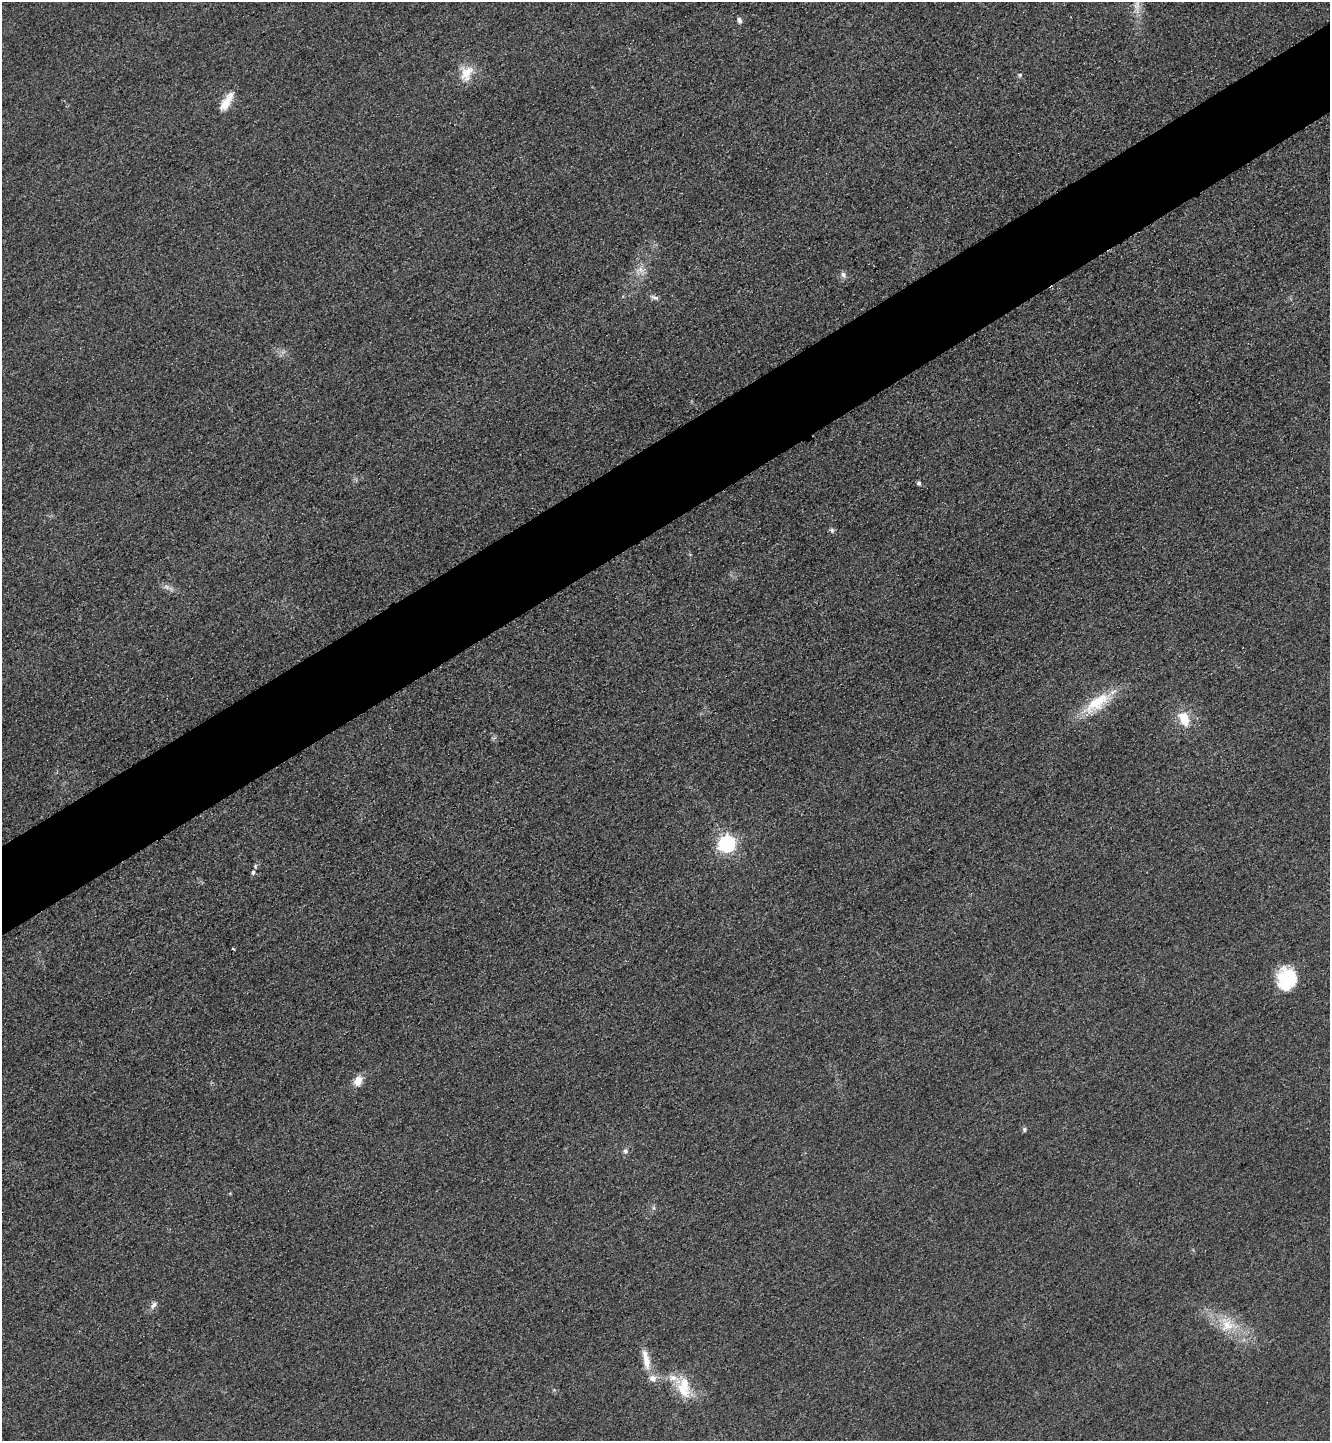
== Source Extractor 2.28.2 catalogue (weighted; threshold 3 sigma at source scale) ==
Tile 10 of 4 x 4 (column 2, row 3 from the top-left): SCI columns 1507-2834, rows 1470-2908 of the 5808 x 5817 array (HDU 1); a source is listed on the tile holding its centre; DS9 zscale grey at full resolution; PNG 1332 x 1443 px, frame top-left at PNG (2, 2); no overlay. Shown black and unused: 6% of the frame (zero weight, under 3 of 4 exposures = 3% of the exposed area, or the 3 px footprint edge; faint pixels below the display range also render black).
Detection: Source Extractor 2.28.2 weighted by HDU 2 'WHT'; one run over the whole footprint, this tile lists its part. Background 0.0837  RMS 0.017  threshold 0.0763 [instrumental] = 3 sigma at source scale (4.5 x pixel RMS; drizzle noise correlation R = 1.50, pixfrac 1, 0.05/0.05 arcsec/px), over >= 5 px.
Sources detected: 29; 3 inside a brighter listed object's ellipse — not listed separately; the other 26 listed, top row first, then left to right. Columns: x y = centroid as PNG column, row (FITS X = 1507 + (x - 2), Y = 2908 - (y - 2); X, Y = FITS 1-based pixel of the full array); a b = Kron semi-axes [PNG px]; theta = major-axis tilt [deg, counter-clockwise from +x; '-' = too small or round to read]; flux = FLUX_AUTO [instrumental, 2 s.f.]
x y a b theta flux
1137 5 15 8 89 15
739 20 8 5 -73 5
466 73 23 16 69 30
1020 75 6 5 - 3.2
226 102 25 9 59 28
640 270 13 9 2 13
843 274 9 7 -48 5.8
655 297 14 5 -20 5.7
919 483 5 4 - 4.3
832 530 7 6 - 3.8
166 587 8 5 -30 6.1
1097 703 41 15 36 66
1184 719 19 12 -68 35
727 844 7 7 - 510
255 866 6 4 72 2.7
253 872 6 5 - 3.7
233 949 4 2 - 1.6
1286 979 23 20 84 76
358 1081 13 9 60 17
1024 1129 6 6 - 3.3
625 1151 8 7 - 5
230 1193 5 3 - 1.5
154 1305 12 6 51 6.7
1227 1325 22 19 -32 46
646 1359 29 8 -78 24
684 1384 24 13 -74 37